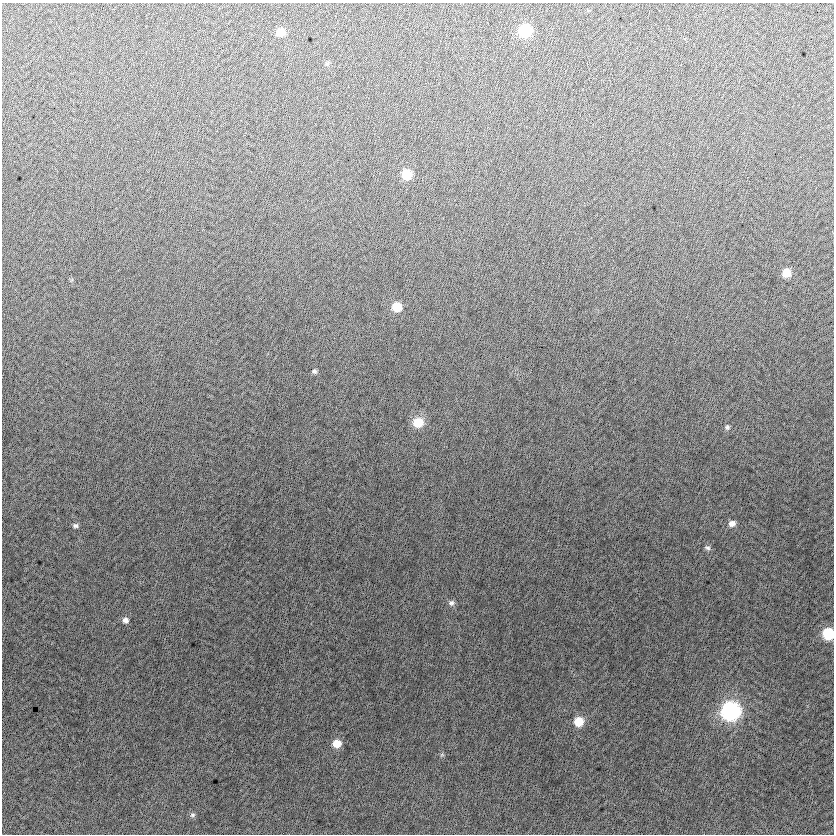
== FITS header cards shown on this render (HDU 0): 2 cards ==
NAXIS1  =                  832
NAXIS2  =                  832

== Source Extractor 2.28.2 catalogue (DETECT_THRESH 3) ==
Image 832 x 832 px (HDU 0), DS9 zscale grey, 1 PNG px = 1 image px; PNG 836 x 836 px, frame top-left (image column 1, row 832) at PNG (2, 3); no overlay
Background -5.64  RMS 13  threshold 37.6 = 3 sigma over >= 5 px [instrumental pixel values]
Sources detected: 20; all 20 listed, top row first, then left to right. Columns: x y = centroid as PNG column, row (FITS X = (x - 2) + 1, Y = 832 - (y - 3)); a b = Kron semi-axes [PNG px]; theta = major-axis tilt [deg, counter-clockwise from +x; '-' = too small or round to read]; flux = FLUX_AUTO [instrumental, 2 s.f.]
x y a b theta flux
525 31 8 8 - 56000
281 32 8 7 - 12000
327 63 7 4 19 1200
407 174 8 7 - 24000
786 273 8 7 - 12000
397 307 8 8 - 18000
314 371 6 5 - 1700
418 422 9 9 - 21000
727 427 7 6 - 2000
732 523 8 7 - 5000
75 526 8 6 -5 2200
707 548 8 6 -29 2300
451 603 8 7 - 3000
125 620 8 7 - 3500
828 634 8 7 - 48000
731 711 10 9 - 250000
579 722 8 8 - 18000
337 744 8 8 - 12000
442 755 6 4 -18 1200
192 815 7 7 - 2200
At the frame edge (FLAGS 8, measured only in part): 1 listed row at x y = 828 634